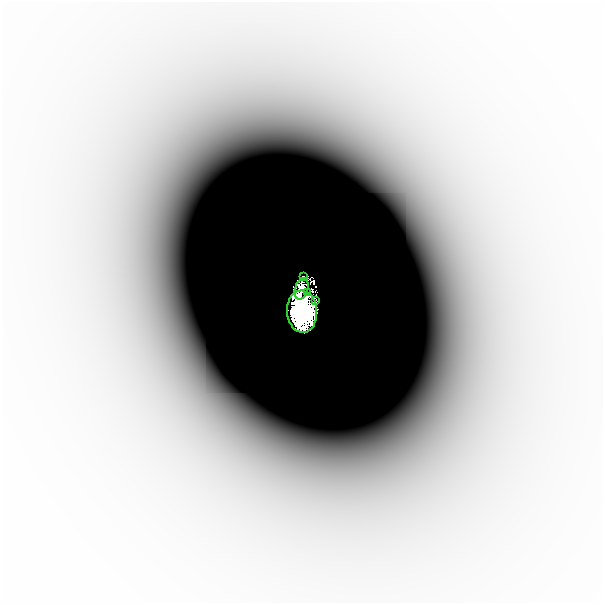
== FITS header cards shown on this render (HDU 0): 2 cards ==
NAXIS1  =                  601
NAXIS2  =                  601

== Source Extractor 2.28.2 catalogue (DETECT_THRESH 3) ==
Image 601 x 601 px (HDU 0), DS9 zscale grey, 1 PNG px = 1 image px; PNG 605 x 605 px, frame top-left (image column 1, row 601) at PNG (2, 2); each listed source drawn as its Kron ellipse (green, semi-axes under 4 px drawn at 4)
Background -2.29e-07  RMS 9.8e-08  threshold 2.93e-07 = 3 sigma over >= 5 px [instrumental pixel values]
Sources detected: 8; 3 with non-positive FLUX_AUTO (blend fragments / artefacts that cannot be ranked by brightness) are neither listed nor drawn; the other 5 listed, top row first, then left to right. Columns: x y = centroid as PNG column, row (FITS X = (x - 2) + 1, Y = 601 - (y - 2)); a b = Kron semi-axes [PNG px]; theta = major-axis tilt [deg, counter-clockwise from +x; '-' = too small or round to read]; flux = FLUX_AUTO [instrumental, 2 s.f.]
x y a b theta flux
303 277 2 2 - 0.019
302 289 11 6 74 0.74
307 292 3 3 - 0.21
316 301 3 2 - 0.02
302 312 21 15 -85 34
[3 non-positive-flux detections neither listed nor drawn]